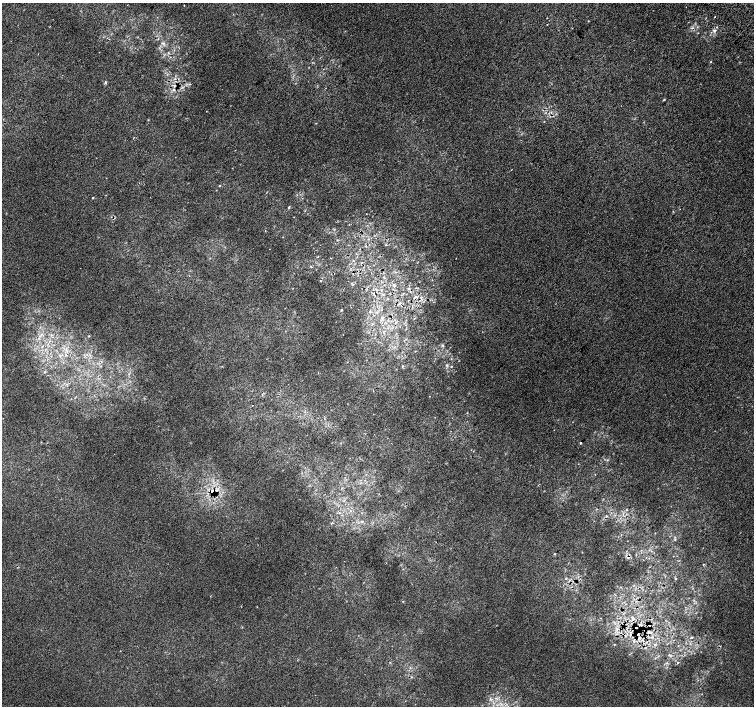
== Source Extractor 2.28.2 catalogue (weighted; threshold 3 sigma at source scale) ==
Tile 10 of 4 x 4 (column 2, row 3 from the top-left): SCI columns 1539-3041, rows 1673-3079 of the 6074 x 6092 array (HDU 1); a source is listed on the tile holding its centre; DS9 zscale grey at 2 x 2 block average (1 PNG px = mean of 2 x 2 image px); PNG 756 x 708 px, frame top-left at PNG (2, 3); no overlay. Shown black and unused: <1% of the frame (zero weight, under 2 of 3 exposures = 2% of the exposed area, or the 3 px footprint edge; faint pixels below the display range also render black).
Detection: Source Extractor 2.28.2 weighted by HDU 2 'WHT'; one run over the whole footprint, this tile lists its part. Background 2.66e-04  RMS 0.0069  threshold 0.0311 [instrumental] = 3 sigma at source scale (4.5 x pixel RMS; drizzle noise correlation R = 1.50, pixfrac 1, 0.0396/0.0396 arcsec/px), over >= 5 px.
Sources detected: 59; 6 cosmic-ray / hot-pixel residue — not listed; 1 inside a brighter listed object's ellipse — not listed separately; the other 52 listed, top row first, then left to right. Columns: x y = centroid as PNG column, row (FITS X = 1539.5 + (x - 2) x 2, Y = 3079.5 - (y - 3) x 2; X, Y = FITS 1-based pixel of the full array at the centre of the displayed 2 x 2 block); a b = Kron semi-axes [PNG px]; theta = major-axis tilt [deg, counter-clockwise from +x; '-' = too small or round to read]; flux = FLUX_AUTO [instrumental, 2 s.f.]
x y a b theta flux
184 5 2 2 - 0.96
715 17 2 2 - 1.3
692 28 3 3 - 2.6
714 31 4 3 - 3
163 43 4 3 - 2.6
710 62 3 2 - 0.93
105 83 3 2 - 2.7
190 84 4 2 - 1.3
174 90 4 4 - 2.3
664 99 3 2 - 1
544 121 2 2 - 0.72
220 186 3 2 - 1.2
93 198 2 2 - 1.2
289 207 4 2 - 1.6
386 244 3 2 - 1
366 246 4 3 - 1.6
353 261 3 2 - 1.2
362 262 2 2 - 0.91
311 267 3 2 - 1.4
394 285 5 3 - 2.6
408 288 3 2 - 1
374 293 2 2 - 0.75
415 297 3 2 - 3.2
388 299 3 2 - 0.92
399 304 6 3 33 2.4
341 310 2 2 - 1.4
369 312 2 2 - 1.1
377 312 3 2 - 1.4
414 318 2 2 - 0.58
89 336 3 2 - 0.89
49 341 4 3 - 1.9
442 345 3 3 - 1.7
66 355 3 3 - 1.7
402 366 3 2 - 0.99
451 366 2 2 - 1.1
45 372 3 2 - 1.9
580 443 2 2 - 2.4
212 491 6 4 -33 9.2
626 510 3 2 - 1.1
606 516 3 2 - 1.2
554 554 2 2 - 0.91
566 578 3 2 - 0.95
675 579 3 2 - 1.2
403 601 2 2 - 1.8
633 619 5 4 - 3.9
639 625 4 3 - 2.5
649 632 6 3 -5 2.9
691 637 5 2 - 1.6
614 645 2 2 - 0.92
655 645 4 4 - 2.5
669 655 3 2 - 1.2
677 663 3 2 - 0.9
Overlapping masked pixels (flux is a lower limit): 4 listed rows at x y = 399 304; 212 491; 639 625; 649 632
Diffuse or blended objects may show on this block-average render without a row.